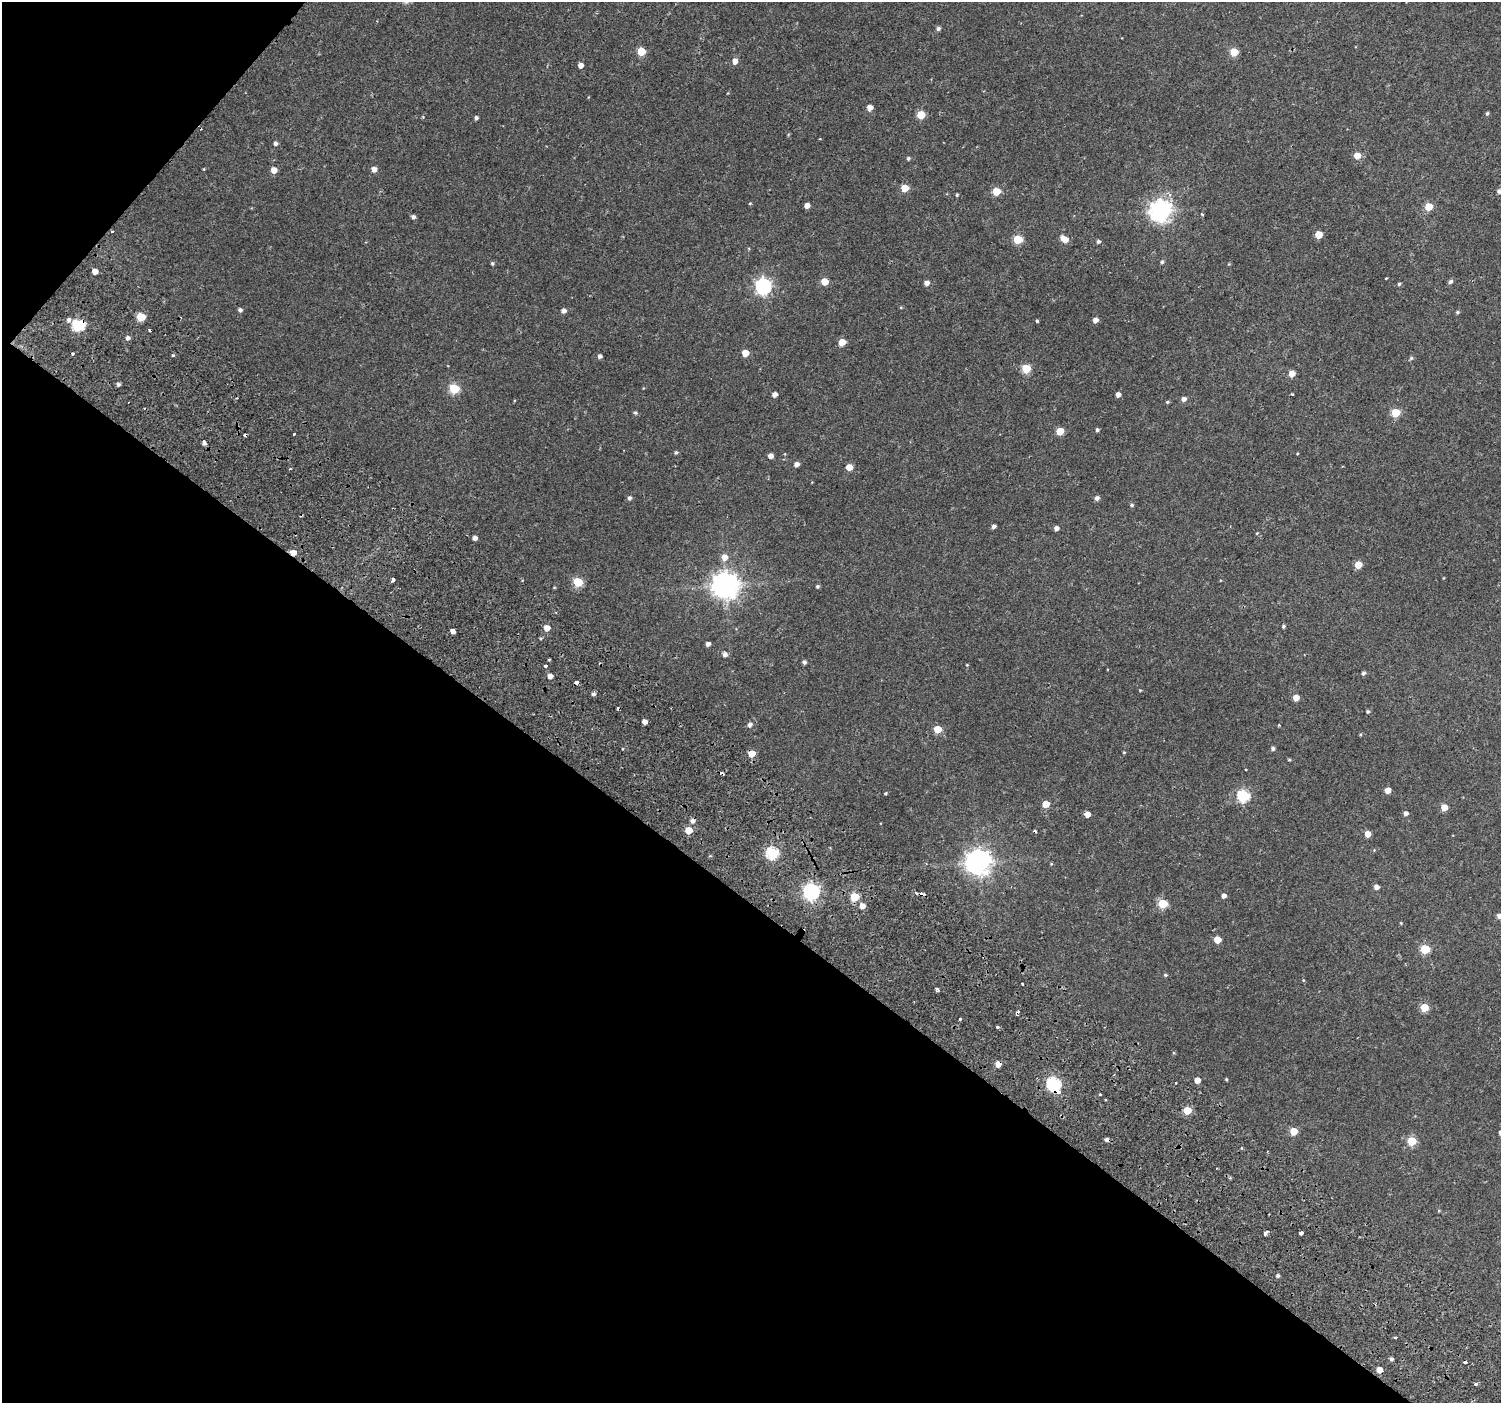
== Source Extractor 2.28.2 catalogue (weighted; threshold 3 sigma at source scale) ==
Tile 9 of 4 x 4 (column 1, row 3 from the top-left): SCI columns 90-1588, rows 1742-3142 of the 6168 x 6217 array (HDU 1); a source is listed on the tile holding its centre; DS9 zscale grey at full resolution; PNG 1503 x 1405 px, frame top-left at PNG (2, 2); no overlay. Shown black and unused: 38% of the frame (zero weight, under 2 of 3 exposures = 6% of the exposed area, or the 3 px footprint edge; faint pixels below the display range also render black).
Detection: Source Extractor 2.28.2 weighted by HDU 2 'WHT'; one run over the whole footprint, this tile lists its part. Background 0.059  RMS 0.0044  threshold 0.0199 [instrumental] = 3 sigma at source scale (4.5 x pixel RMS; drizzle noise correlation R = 1.50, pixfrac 1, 0.0396/0.0396 arcsec/px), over >= 5 px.
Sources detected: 171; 14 cosmic-ray / hot-pixel residue — not listed; the other 157 listed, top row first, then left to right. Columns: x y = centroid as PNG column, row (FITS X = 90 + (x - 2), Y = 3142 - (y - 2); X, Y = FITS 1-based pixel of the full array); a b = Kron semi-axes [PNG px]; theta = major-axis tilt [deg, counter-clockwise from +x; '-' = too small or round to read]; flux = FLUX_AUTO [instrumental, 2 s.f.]
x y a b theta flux
938 29 6 5 - 1
641 51 5 5 - 14
1234 52 5 5 - 12
735 61 5 5 - 3.1
580 65 4 4 - 2.7
870 108 5 4 - 3.9
1487 113 5 4 - 0.63
921 115 5 5 - 12
476 118 4 4 - 1.1
275 143 5 4 - 1.1
1357 156 5 5 - 6.2
908 158 4 4 - 0.79
204 169 4 3 - 0.35
374 169 5 5 - 2.8
274 170 5 5 - 4.3
905 188 5 5 - 9.2
996 191 5 5 - 13
1499 191 5 4 - 1.4
957 195 4 3 - 0.49
750 203 4 3 - 0.34
807 205 4 4 - 3.1
1429 207 5 5 - 11
1161 211 8 7 - 290
1202 214 3 3 - 0.54
413 217 4 4 - 1.3
113 231 3 3 - 1.1
1318 235 5 5 - 8.4
1018 239 5 5 - 17
1064 239 8 5 -35 4.7
1098 242 5 5 - 0.91
1162 262 5 5 - 0.7
492 263 5 4 - 0.6
95 271 4 4 - 3.4
1386 278 3 3 - 0.79
824 282 5 5 - 8
1450 282 5 4 - 1.1
927 283 5 4 - 2.4
1399 284 4 4 - 0.68
763 286 7 6 - 130
240 310 5 4 - 1.2
564 311 5 4 - 1.9
1457 312 5 4 - 0.64
141 317 5 5 - 12
69 320 6 5 - 1.5
1095 320 4 4 - 2.7
1037 321 3 3 - 1.6
78 325 6 6 - 47
128 338 5 5 - 1.6
842 342 5 5 - 6.9
745 353 5 5 - 6.7
73 354 3 3 - 0.73
173 355 3 3 - 1.1
600 356 4 4 - 1.3
1411 358 5 5 - 0.7
1026 369 5 5 - 19
1292 374 5 5 - 5.3
118 384 5 5 - 1
454 388 5 5 - 27
774 394 4 4 - 2.2
1292 394 3 3 - 0.74
1118 395 4 4 - 2.4
1184 399 5 5 - 1.9
1167 402 4 4 - 0.49
635 413 5 4 - 0.68
1396 413 5 5 - 17
1097 430 4 3 - 0.95
1060 431 5 5 - 11
294 434 3 3 - 1
204 442 4 4 - 5
676 452 5 4 - 0.7
1297 454 4 2 - 0.32
770 456 4 4 - 2.6
797 464 5 4 - 2.1
849 467 5 5 - 6.3
629 498 5 4 - 1.1
1097 498 5 5 - 1.5
1132 505 5 4 - 0.75
994 527 4 4 - 1.7
1056 528 4 4 - 1.9
1257 533 4 3 - 0.37
475 538 4 4 - 2.1
293 552 5 4 - 4.1
724 557 7 6 - 3.8
1358 565 5 5 - 8
393 580 4 3 - 7.4
578 582 5 5 - 21
725 585 10 8 -21 480
817 586 4 4 - 0.73
554 587 4 3 - 0.36
1283 626 4 3 - 0.8
547 628 5 5 - 4.6
452 631 3 3 - 19
708 644 4 4 - 1.7
725 654 5 5 - 1.8
804 662 4 4 - 1.1
967 665 4 3 - 0.33
545 666 4 3 - 1.2
1363 673 5 4 - 1
550 676 5 4 - 3
576 683 4 3 - 3.1
1140 690 5 3 - 0.34
594 694 6 4 0 0.98
1296 698 5 4 - 4.3
1368 712 4 4 - 0.65
644 722 4 4 - 2.5
750 725 5 5 - 1.5
937 729 5 5 - 9.9
1273 748 4 4 - 1.1
1124 752 3 3 - 0.41
752 754 5 5 - 7.5
1289 760 5 3 - 0.45
1388 790 5 4 - 3.9
885 793 4 3 - 0.52
1243 796 6 6 - 50
1046 804 5 5 - 7.6
1444 807 5 5 - 5.3
1406 813 4 4 - 1.8
1087 814 5 4 - 4.2
689 830 5 5 - 9.1
1367 834 5 4 - 4.4
772 853 6 6 - 48
978 862 8 8 - 430
1051 864 4 4 - 0.43
1376 887 5 4 - 2
811 891 7 6 - 140
1224 896 4 4 - 2
854 897 5 5 - 19
1163 904 5 5 - 22
862 906 5 5 - 3.3
1499 916 5 4 - 2
1401 923 4 4 - 0.32
1217 940 5 5 - 7.8
1425 949 5 5 - 20
1165 975 5 4 - 0.56
1303 980 5 3 - 0.4
936 989 5 4 - 0.76
1424 1007 5 5 - 15
960 1018 3 3 - 2.9
997 1027 3 3 - 1.3
998 1064 5 4 - 4.4
1226 1079 4 3 - 0.45
1197 1080 4 4 - 3.9
1053 1084 6 6 - 74
1058 1092 4 3 - 4.7
1099 1094 3 3 - 0.85
1106 1099 3 3 - 1.3
1187 1110 5 5 - 13
1294 1131 5 5 - 10
1412 1141 5 5 - 18
1439 1211 4 4 - 0.42
1266 1233 6 3 59 1.3
1301 1233 4 3 - 2.8
1278 1276 4 4 - 0.97
1395 1338 3 3 - 0.73
1391 1359 4 4 - 1
1379 1370 4 4 - 4
1476 1384 3 3 - 5.9
Overlapping masked pixels (flux is a lower limit): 8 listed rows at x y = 113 231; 78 325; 293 552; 576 683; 752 754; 998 1064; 1053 1084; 1058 1092
Isophote crosses this tile's border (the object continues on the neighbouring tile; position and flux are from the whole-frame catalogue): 2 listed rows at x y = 1499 191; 1499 916